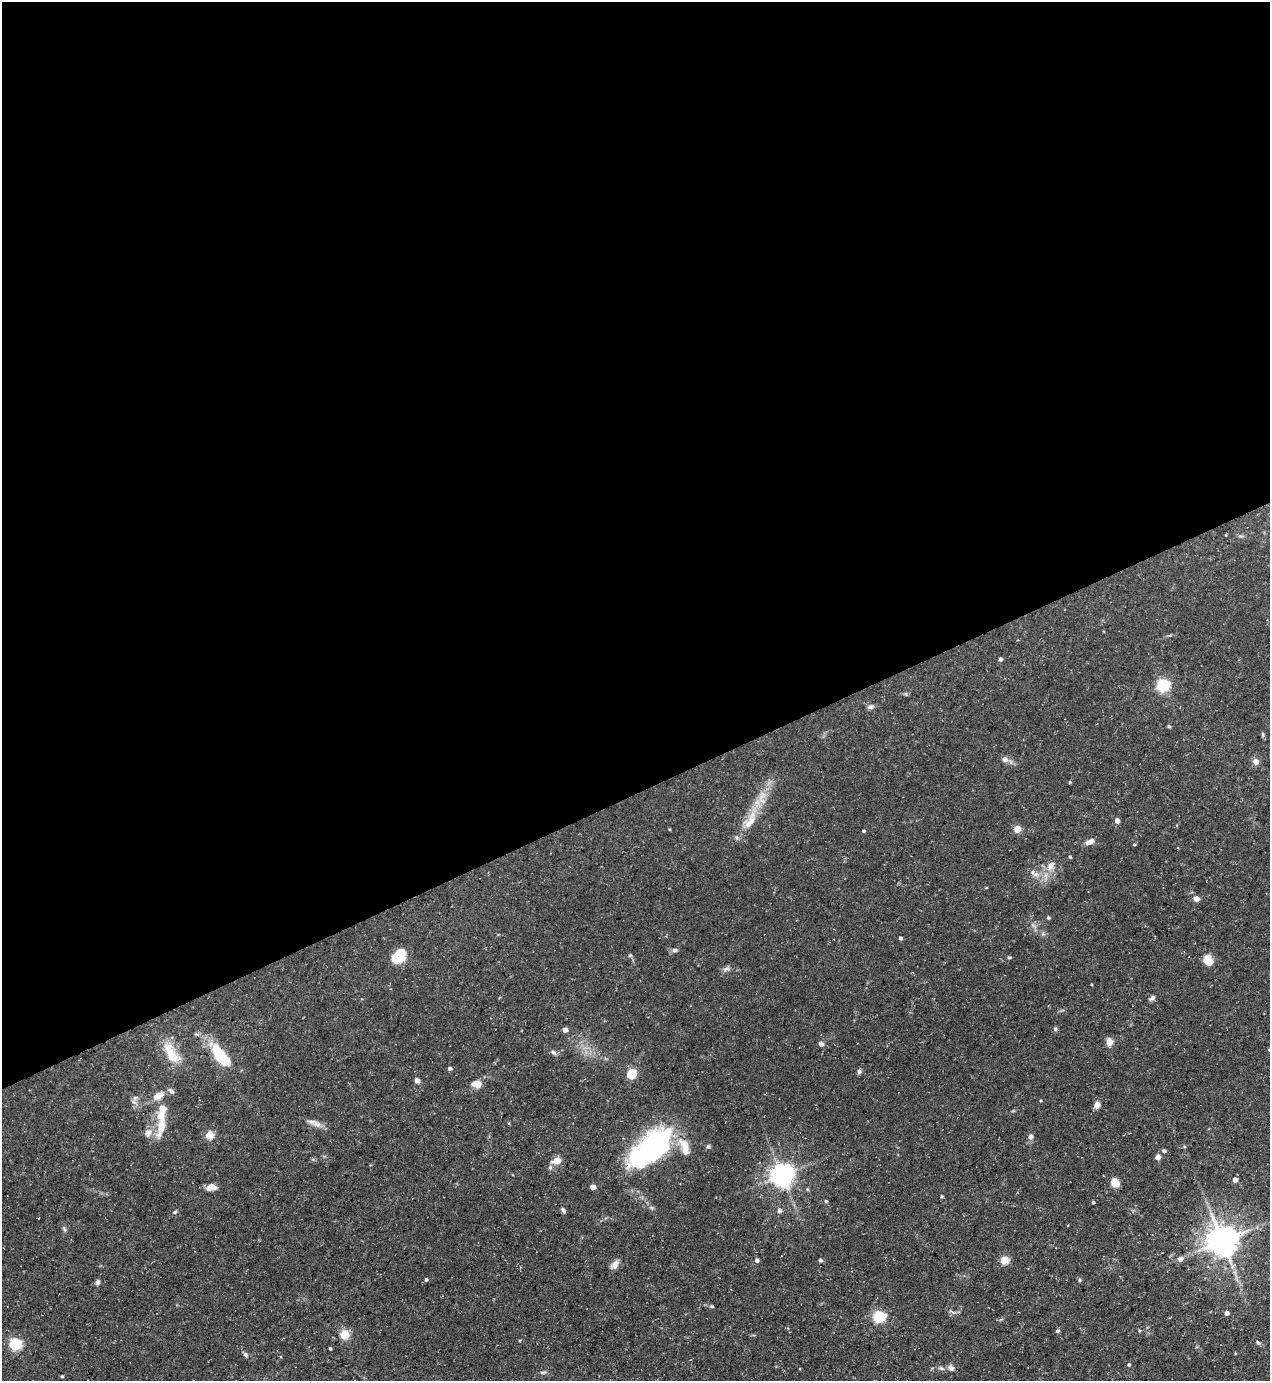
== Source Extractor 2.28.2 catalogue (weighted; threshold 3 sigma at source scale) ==
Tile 2 of 4 x 4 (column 2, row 1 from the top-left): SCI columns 1547-2814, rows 4137-5515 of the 5499 x 5515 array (HDU 1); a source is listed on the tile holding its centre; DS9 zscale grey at full resolution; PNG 1272 x 1383 px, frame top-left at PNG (2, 2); no overlay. Shown black and unused: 57% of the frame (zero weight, under 3 of 5 exposures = <1% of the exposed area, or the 3 px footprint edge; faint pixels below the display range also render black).
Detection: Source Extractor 2.28.2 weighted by HDU 2 'WHT'; one run over the whole footprint, this tile lists its part. Background 0.0593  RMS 0.004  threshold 0.0181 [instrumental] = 3 sigma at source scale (4.5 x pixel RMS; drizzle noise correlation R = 1.50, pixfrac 1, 0.05/0.05 arcsec/px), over >= 5 px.
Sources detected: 96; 3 inside a brighter object's white glare — not listed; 4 inside a brighter listed object's ellipse — not listed separately; the other 89 listed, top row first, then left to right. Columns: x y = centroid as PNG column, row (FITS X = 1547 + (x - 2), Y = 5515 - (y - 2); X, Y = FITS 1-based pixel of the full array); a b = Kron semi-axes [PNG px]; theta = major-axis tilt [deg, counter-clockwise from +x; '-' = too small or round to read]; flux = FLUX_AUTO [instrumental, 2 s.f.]
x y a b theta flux
1000 659 4 4 - 0.91
1163 685 6 5 - 67
906 694 6 3 -71 0.43
871 707 9 6 12 1.2
1169 726 5 4 - 0.54
1263 734 6 4 -88 0.52
1005 759 8 8 - 1.7
1256 761 7 6 - 2.4
1070 782 4 4 - 0.41
750 820 34 12 58 9.8
1117 821 4 4 - 2.3
1017 829 4 4 - 8.6
863 831 4 3 - 0.57
1090 842 11 6 28 2.2
1134 844 4 3 - 0.4
1070 857 4 3 - 0.34
1051 865 14 8 62 3.1
1033 872 8 4 -83 0.96
1196 899 7 6 - 1.9
1048 918 4 4 - 0.68
901 938 4 3 - 0.73
675 950 8 5 1 1
630 955 5 4 - 0.51
1009 957 5 4 - 0.51
397 959 17 14 35 7.1
1208 960 11 9 -60 5.7
726 969 10 5 13 1.2
1152 998 8 6 36 1.1
1055 1029 5 5 - 0.68
565 1030 4 4 - 2.5
1109 1042 8 7 - 3.2
821 1044 6 5 - 1.4
553 1052 9 5 -44 1
171 1053 36 15 -57 9.8
219 1055 20 9 -60 18
450 1068 4 4 - 1
859 1071 7 5 80 0.94
631 1074 5 5 - 25
417 1080 6 5 - 1.6
477 1084 12 9 4 3.4
159 1095 16 9 31 4.2
1097 1105 7 6 - 2.5
317 1124 16 9 -31 2.7
161 1127 29 10 77 7.6
148 1133 13 10 80 2.7
209 1135 5 5 - 11
1031 1137 7 6 - 1.1
684 1146 20 9 -71 6.9
708 1146 6 5 - 0.68
652 1147 27 21 46 72
1164 1151 5 4 - 0.85
1158 1157 5 4 - 2.6
556 1161 5 4 - 9.3
782 1175 7 7 - 330
1235 1180 5 5 - 2.4
1115 1182 8 7 - 5.1
211 1187 11 6 2 3.1
592 1187 4 4 - 3.8
807 1189 5 4 - 0.46
942 1196 4 3 - 0.49
826 1201 5 4 - 0.58
1093 1202 4 4 - 0.46
652 1208 6 4 -70 0.6
563 1210 8 4 -65 0.9
779 1210 5 5 - 1.7
175 1212 6 4 23 0.55
64 1229 9 4 -63 0.78
1222 1241 9 8 - 750
1180 1259 6 5 - 1.9
757 1260 5 5 - 0.97
820 1260 5 4 - 0.69
1004 1260 5 5 - 15
614 1265 13 8 56 2.1
426 1280 4 3 - 0.62
1079 1280 5 4 - 0.54
97 1282 6 5 - 1.2
712 1306 6 3 0 0.48
1227 1313 5 5 - 1.3
878 1317 5 5 - 46
1057 1331 5 4 - 0.76
345 1335 5 5 - 14
1258 1343 7 4 -53 0.61
15 1344 5 5 - 50
330 1348 3 3 - 0.42
246 1355 7 5 -44 0.87
1129 1365 4 4 - 0.54
951 1368 8 7 - 1.4
543 1372 8 4 8 0.68
62 1376 4 3 - 0.48